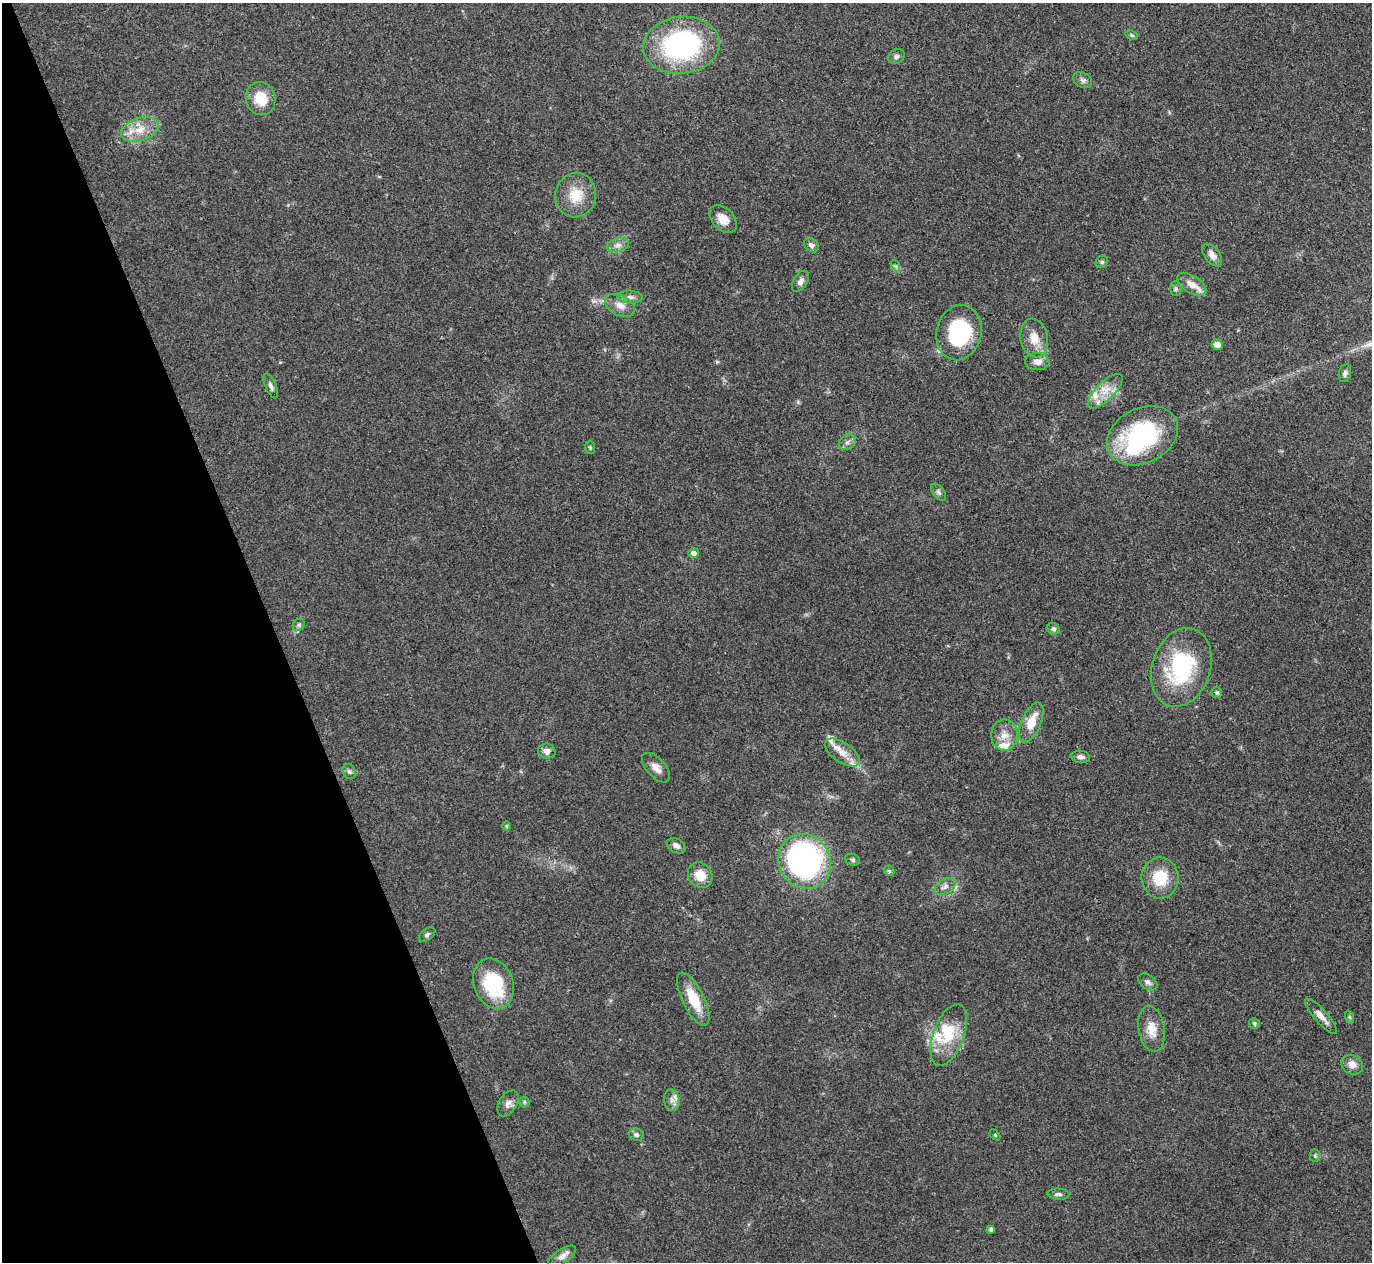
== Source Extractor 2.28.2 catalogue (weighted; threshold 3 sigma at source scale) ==
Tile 5 of 4 x 4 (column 1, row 2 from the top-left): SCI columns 2-1371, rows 2669-3928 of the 5480 x 5467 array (HDU 1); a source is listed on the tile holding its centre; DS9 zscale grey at full resolution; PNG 1374 x 1264 px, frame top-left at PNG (2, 3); each listed source drawn as its Kron ellipse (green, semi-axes under 4 px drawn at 4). Shown black and unused: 20% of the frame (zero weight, under 3 of 4 exposures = <1% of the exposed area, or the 3 px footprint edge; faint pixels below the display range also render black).
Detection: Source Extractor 2.28.2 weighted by HDU 2 'WHT'; one run over the whole footprint, this tile lists its part. Background 0.0865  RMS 0.0058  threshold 0.026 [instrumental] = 3 sigma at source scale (4.5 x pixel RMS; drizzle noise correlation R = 1.50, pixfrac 1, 0.05/0.05 arcsec/px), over >= 5 px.
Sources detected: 76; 1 inside a brighter object's white glare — neither listed nor drawn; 7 inside a brighter listed object's ellipse — not listed separately; the other 68 listed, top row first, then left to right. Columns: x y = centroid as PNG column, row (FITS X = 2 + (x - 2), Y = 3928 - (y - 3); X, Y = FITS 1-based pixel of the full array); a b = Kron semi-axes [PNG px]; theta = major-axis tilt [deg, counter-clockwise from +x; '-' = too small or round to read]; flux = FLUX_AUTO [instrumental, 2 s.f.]
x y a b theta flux
1131 35 7 4 -27 0.89
681 45 38 28 7 99
896 56 8 7 - 1.8
1083 80 10 7 -29 2
261 99 17 14 -75 13
140 130 19 11 18 10
576 195 22 20 80 14
723 219 16 11 -47 6.3
618 245 11 6 15 2.7
811 245 8 6 -46 2
1212 255 13 7 -52 3.7
1102 262 7 5 45 1.1
895 266 7 4 -70 0.98
800 281 12 7 57 2.7
1192 284 16 8 -33 6.4
1176 288 7 5 -90 1.1
630 297 13 6 -4 2.6
620 305 16 10 -27 5.3
959 333 28 22 77 49
1034 338 19 13 -80 8.7
1217 345 5 5 - 4.5
1037 362 12 8 -2 3.5
1345 373 9 6 75 1.7
271 386 13 5 -67 2.2
1105 391 23 9 45 8.9
1142 436 37 27 27 70
847 442 9 7 36 2.3
590 448 6 5 - 0.82
939 492 10 5 -53 1.4
693 553 5 5 - 2.7
299 625 7 5 45 1.2
1053 629 6 5 - 1.5
1181 667 40 29 71 57
1217 693 5 5 - 1.3
1031 722 21 9 67 12
1004 735 15 13 90 7.1
547 751 9 7 -14 3.5
842 753 20 9 -35 6.9
1081 757 9 6 -6 2
656 768 18 9 -47 4.5
349 771 8 6 -57 1.5
506 826 5 3 - 0.49
676 846 10 7 -29 2.7
852 860 8 5 -19 1.1
805 861 28 25 -58 170
889 871 6 5 - 0.92
700 875 13 11 -54 10
1160 878 20 18 -85 18
945 886 11 7 29 3.1
427 935 9 5 38 1.4
1148 982 11 7 -35 2.1
493 984 26 19 -69 37
693 999 29 11 -64 16
1321 1016 23 6 -49 4.6
1349 1017 7 4 -71 0.93
1254 1023 6 5 - 1.1
1152 1029 23 13 -81 9
949 1035 32 15 70 19
1352 1065 11 9 -32 4.8
672 1100 11 8 -81 3.1
524 1102 5 5 - 0.88
508 1103 14 9 58 3.1
636 1135 7 6 - 1.6
995 1135 6 4 -46 0.65
1315 1156 6 5 - 1
1058 1194 11 5 -4 1.7
991 1229 4 4 - 1.6
562 1256 16 7 34 3.6